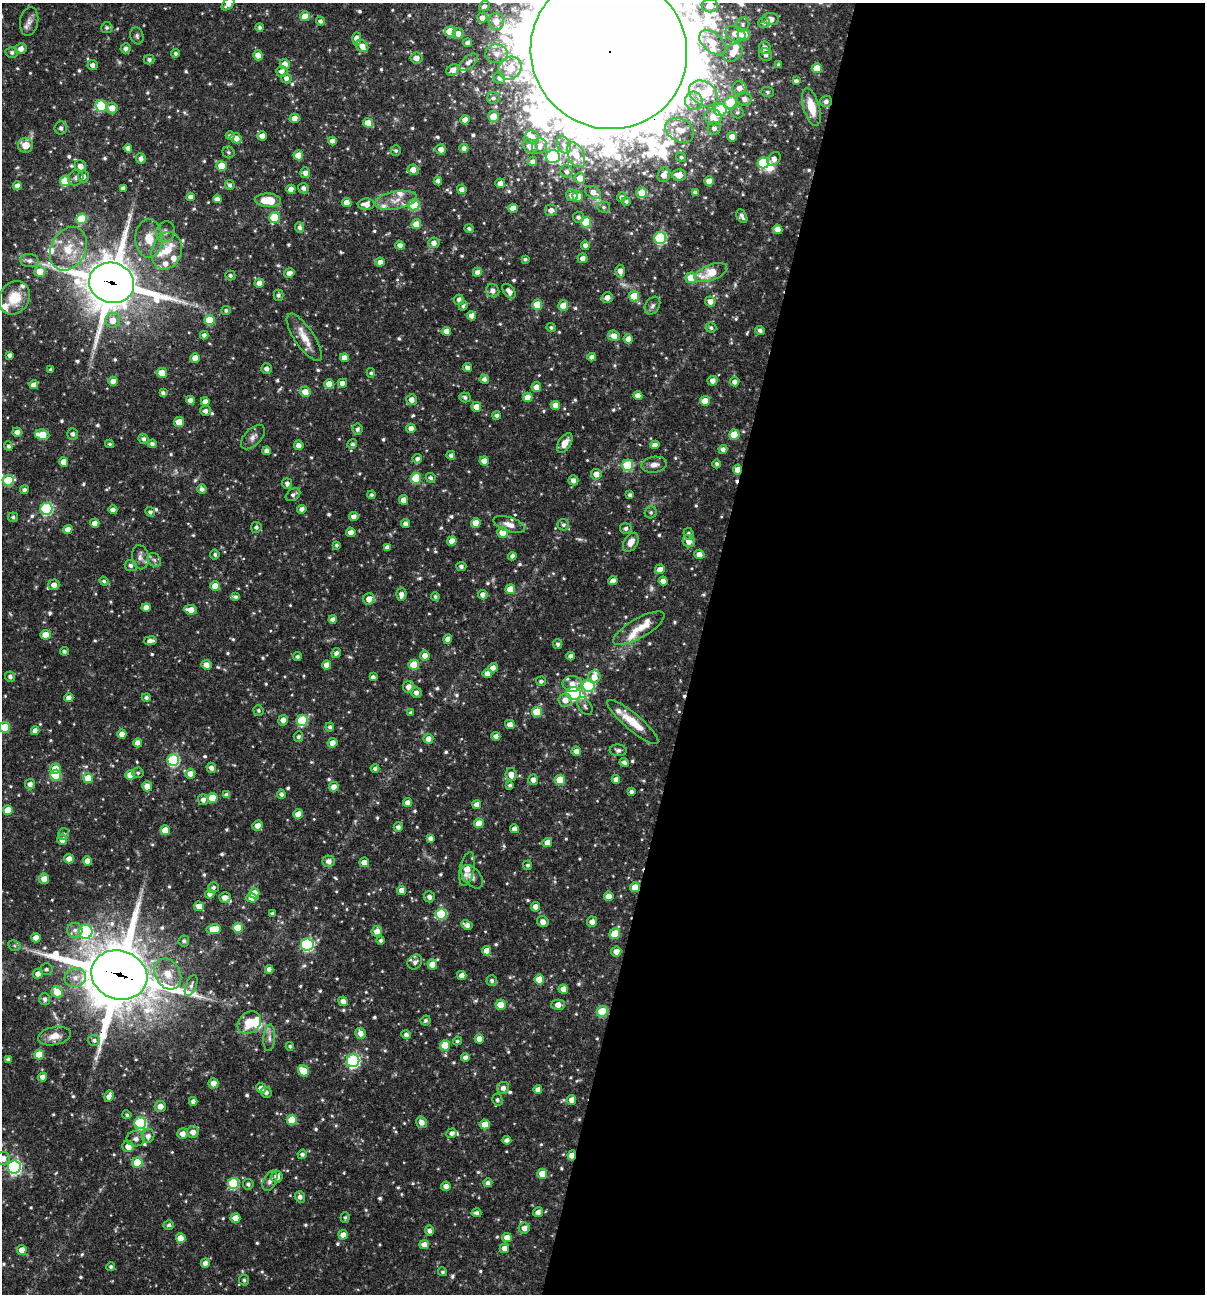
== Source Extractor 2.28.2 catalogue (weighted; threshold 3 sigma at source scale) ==
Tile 12 of 4 x 4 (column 4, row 3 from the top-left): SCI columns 3860-5062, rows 1293-2584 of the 5187 x 5168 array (HDU 1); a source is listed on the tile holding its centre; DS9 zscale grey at full resolution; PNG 1207 x 1296 px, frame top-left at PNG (2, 3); each listed source drawn as its Kron ellipse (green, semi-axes under 4 px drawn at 4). Shown black and unused: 42% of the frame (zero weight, under 3 of 4 exposures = <1% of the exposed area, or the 3 px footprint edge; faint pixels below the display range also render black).
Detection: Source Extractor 2.28.2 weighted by HDU 2 'WHT'; one run over the whole footprint, this tile lists its part. Background 0.064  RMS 0.0036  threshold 0.0161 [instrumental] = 3 sigma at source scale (4.5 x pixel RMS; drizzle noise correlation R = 1.50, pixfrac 1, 0.05/0.05 arcsec/px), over >= 5 px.
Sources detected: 754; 4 too faint to see at this stretch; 2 inside a brighter object's white glare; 2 cosmic-ray / hot-pixel residue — neither listed nor drawn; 30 inside a brighter listed object's ellipse — not listed separately; of the other 716, all 500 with FLUX_AUTO >= 0.693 (the completeness limit of this list) listed and drawn (216 fainter detections not listed), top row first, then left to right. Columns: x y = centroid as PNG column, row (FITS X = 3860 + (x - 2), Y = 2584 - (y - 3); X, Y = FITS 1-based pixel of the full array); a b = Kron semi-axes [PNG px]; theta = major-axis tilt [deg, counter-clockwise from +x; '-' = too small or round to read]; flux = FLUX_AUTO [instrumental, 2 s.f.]
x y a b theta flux
228 4 7 4 45 2.1
484 6 5 4 - 1.2
710 6 8 6 1 3.3
305 16 5 5 - 3.4
482 18 5 5 - 2.3
770 19 8 6 -2 2.8
29 21 14 9 80 2.3
320 21 4 4 - 1.1
496 21 8 7 - 3.8
764 23 6 5 - 1
743 24 7 6 - 0.97
260 27 4 4 - 0.85
107 28 5 5 - 0.87
450 32 5 5 - 14
458 33 5 5 - 2.4
735 34 10 7 -19 3.7
744 35 6 5 - 6.8
137 36 8 6 -74 0.96
357 39 7 4 -89 3.6
712 42 15 9 -41 5.7
468 43 4 4 - 1.6
362 46 6 5 - 2.8
126 48 5 5 - 1.4
765 48 6 6 - 2.4
21 49 6 5 - 2.5
609 51 79 77 -38 16000
12 52 6 5 - 1.2
733 52 11 8 44 4.9
175 53 4 4 - 0.83
496 54 11 9 -1 2.8
258 55 5 4 - 3
766 55 7 6 - 1.3
416 58 6 5 - 2.6
149 60 5 5 - 0.9
468 62 11 6 43 1.9
285 64 5 5 - 2.5
92 65 5 5 - 1.5
778 65 4 4 - 0.7
510 68 12 11 - 6.1
817 68 5 5 - 6.5
453 70 7 5 32 2.8
282 71 6 5 - 1.9
286 78 5 5 - 1.5
499 78 6 5 - 1.1
796 81 4 3 - 1.2
739 88 7 7 - 3.1
767 92 6 5 - 0.88
703 93 15 11 -34 9.8
493 98 6 6 - 1.1
744 99 7 7 - 2.3
694 101 9 9 - 2.4
826 101 6 5 - 1.4
730 102 6 6 - 11
101 106 6 5 - 19
811 107 19 8 -74 7.7
112 108 6 5 - 3.7
720 110 6 6 - 29
737 112 6 5 - 0.87
493 116 5 5 - 5.3
713 117 9 8 - 4.8
294 118 5 4 - 2.8
465 120 5 4 - 2.5
368 123 5 4 - 6
61 128 6 6 - 1.4
714 128 6 6 - 1.7
680 130 15 11 -29 4.9
230 136 4 4 - 1
262 136 5 4 - 2.4
532 137 7 7 - 3.9
732 137 5 5 - 4.1
236 138 6 5 - 2.5
332 141 4 4 - 2.3
26 145 7 7 - 4.8
564 145 9 6 -63 1.6
530 146 8 6 -41 3.4
539 146 8 7 - 3.3
128 148 4 4 - 2.3
464 148 4 4 - 1.6
441 149 5 5 - 2.3
396 151 5 5 - 0.8
228 152 6 5 - 0.85
298 155 5 5 - 4.5
576 155 13 8 -67 5.2
553 157 7 6 - 38
681 157 5 4 - 0.7
141 159 5 4 - 1.7
774 159 7 5 46 2.1
532 161 4 4 - 1.3
763 163 5 5 - 21
80 166 6 5 - 2.2
221 166 5 5 - 6.9
413 170 5 5 - 3
567 171 6 6 - 1.1
305 173 5 5 - 2.2
664 175 7 6 - 2.8
679 175 7 5 -3 3.9
83 176 6 5 - 1.8
76 178 8 7 - 1.4
580 178 5 5 - 3.1
65 181 5 5 - 10
438 181 4 4 - 2.1
709 181 5 4 - 3.2
500 183 5 5 - 2.3
230 185 5 4 - 1.1
17 186 4 4 - 2.1
123 188 4 4 - 1.4
303 188 5 5 - 1.4
291 189 4 4 - 2.7
462 189 5 4 - 2.1
593 192 8 6 -26 2.9
695 192 4 3 - 0.99
642 193 5 5 - 5.8
572 195 6 5 - 3.2
578 196 5 5 - 3.6
191 197 4 4 - 2.3
622 197 5 4 - 1.3
217 199 4 4 - 2.2
268 200 13 7 -2 8.2
396 200 21 9 10 4.8
626 201 4 4 - 0.88
347 203 5 4 - 3.6
366 204 8 5 2 3.1
414 205 6 5 - 19
604 207 6 5 - 0.84
513 208 5 4 - 3.2
551 210 6 6 - 2.3
742 216 7 5 -63 1.3
274 217 5 5 - 12
578 217 5 5 - 1.3
82 219 5 5 - 15
586 222 5 5 - 13
416 224 5 5 - 6
300 227 5 4 - 1.1
469 229 5 4 - 0.98
778 229 5 4 - 3.2
165 232 10 9 - 2.1
149 238 19 13 -88 7
660 238 6 6 - 34
434 243 5 5 - 2.2
400 245 5 4 - 1.8
585 245 4 4 - 1.6
68 249 23 17 63 11
167 251 19 15 71 7.4
583 258 5 5 - 2.1
525 259 3 3 - 0.71
29 261 9 6 -6 1.5
380 262 4 4 - 2.2
40 271 5 5 - 5.9
620 271 6 4 -84 2.4
477 272 4 4 - 2.2
289 273 5 4 - 1.9
711 273 17 7 20 10
230 275 5 5 - 0.88
691 278 5 5 - 7.5
112 283 23 20 -17 1700
259 283 5 4 - 2.6
493 291 7 6 - 1.6
509 291 8 5 -49 2.1
278 295 5 5 - 1
634 296 5 5 - 10
14 298 17 14 57 8.8
607 298 6 5 - 2.5
459 300 5 5 - 1.5
710 301 5 5 - 2.5
537 305 5 5 - 9.3
463 306 5 4 - 0.78
563 306 5 5 - 4.7
652 306 10 7 57 1.2
226 310 5 4 - 0.91
471 316 4 4 - 2.4
113 320 7 7 - 4
209 320 5 5 - 9.5
551 327 5 4 - 0.81
711 328 5 5 - 0.86
760 330 5 4 - 1.2
446 331 4 4 - 2.8
204 335 4 4 - 1.4
614 336 6 5 - 3.1
304 337 28 9 -56 5.7
628 339 5 4 - 2.8
10 355 4 4 - 1.3
592 357 4 4 - 1.5
195 358 5 4 - 4
344 358 4 4 - 3
468 368 4 4 - 1.9
267 369 5 5 - 1.6
51 370 4 3 - 0.9
162 373 5 5 - 5.3
371 373 5 4 - 0.72
484 379 4 4 - 1.3
113 381 5 4 - 2.8
713 381 5 5 - 2.2
735 382 5 4 - 1.6
342 383 4 4 - 2.2
329 384 5 4 - 4.6
34 385 4 4 - 2.5
536 387 5 5 - 2.8
305 392 5 5 - 4.1
163 393 4 4 - 1.1
638 396 4 4 - 2.8
465 397 5 5 - 1
528 397 5 4 - 4.3
190 400 4 4 - 2.2
412 400 5 5 - 2.3
705 401 5 5 - 5.2
205 402 4 4 - 2.4
555 405 4 4 - 3
476 407 5 5 - 3.2
205 411 5 5 - 1.5
497 415 4 4 - 1.1
179 422 5 5 - 6.5
411 428 4 4 - 2.3
357 429 6 5 - 1.2
17 432 5 4 - 2.2
73 434 6 5 - 1.2
42 435 7 5 -9 8.4
734 435 5 5 - 10
253 437 15 8 46 2
143 439 5 5 - 1.3
565 443 11 6 57 3.3
110 444 4 4 - 0.72
152 444 4 4 - 1.3
352 444 5 5 - 0.91
299 445 5 5 - 2.3
655 445 4 4 - 2.3
8 446 5 4 - 0.86
723 449 4 4 - 1.5
267 451 4 4 - 1.9
451 455 4 4 - 1.1
417 459 5 4 - 1.2
484 461 4 4 - 3
63 462 5 4 - 3
717 464 4 3 - 0.82
628 465 5 5 - 21
654 465 13 8 9 2.6
738 470 5 4 - 3.2
596 474 5 5 - 2.8
416 478 5 5 - 13
431 478 5 5 - 0.94
8 480 5 5 - 17
573 480 5 5 - 1.8
287 483 5 5 - 1.5
202 489 5 4 - 1.5
24 490 4 4 - 1.2
293 495 8 5 37 1.2
371 495 4 4 - 0.77
630 495 4 4 - 1
403 500 5 4 - 2.4
46 509 6 6 - 37
302 509 4 4 - 1.9
113 510 4 4 - 1.7
150 512 5 4 - 1.1
651 512 6 5 - 0.79
13 517 5 5 - 0.84
354 517 4 4 - 2.1
95 523 5 4 - 2.3
476 523 5 5 - 5.7
406 524 4 4 - 1.6
509 524 16 7 -18 3.1
563 525 6 5 - 0.93
256 527 5 5 - 1
626 528 6 5 - 1.1
68 530 4 4 - 2.8
351 532 5 4 - 2.3
503 532 5 5 - 6.6
689 534 6 5 - 0.89
452 541 5 4 - 3.5
689 541 6 6 - 2.8
631 542 10 7 58 3
336 545 4 4 - 0.69
387 547 4 4 - 1.8
215 554 5 4 - 0.79
699 554 5 4 - 3.1
512 556 4 4 - 1.1
140 557 12 8 -80 1.9
154 560 8 6 -45 1.1
131 565 6 5 - 1.1
461 566 5 4 - 1.2
660 569 5 4 - 3
104 581 5 4 - 0.73
613 581 4 4 - 1.9
663 581 4 4 - 2.8
54 585 5 5 - 2.5
215 586 5 5 - 6.7
510 589 5 5 - 5.9
401 594 6 5 - 1.9
483 595 5 4 - 1.9
435 596 4 4 - 0.92
236 597 4 4 - 0.91
369 599 6 5 - 2.9
146 607 4 4 - 2.4
191 610 6 4 -8 3.8
333 619 4 4 - 1.7
639 628 29 9 30 6.1
45 635 5 5 - 4.4
448 639 4 4 - 2.5
150 641 6 4 9 2
558 644 5 4 - 0.99
64 651 4 4 - 0.76
336 653 5 4 - 1.1
425 655 5 5 - 2.8
297 656 4 4 - 0.81
571 656 4 4 - 1.5
206 665 5 4 - 2.7
327 665 4 4 - 3.1
414 665 5 5 - 9.2
493 668 5 4 - 2.5
487 673 5 4 - 2.3
10 677 5 4 - 1.2
373 677 4 4 - 1.2
594 677 6 6 - 3.1
541 681 5 4 - 1
572 684 10 8 -2 3.1
589 686 6 6 - 33
409 687 6 5 - 2.4
416 692 5 5 - 1.7
573 694 7 6 - 63
146 697 4 4 - 0.96
69 698 4 4 - 2.2
565 700 6 6 - 2.7
585 706 10 6 -57 1.1
258 710 5 5 - 0.8
537 712 5 5 - 11
411 713 4 3 - 0.86
283 720 5 5 - 2
302 720 5 5 - 21
633 722 32 8 -40 9.2
510 725 5 4 - 2.4
5 727 5 5 - 11
330 727 4 4 - 1
35 731 4 4 - 2
122 734 4 4 - 3
496 736 4 4 - 2.2
298 737 5 4 - 0.88
428 739 5 5 - 2.5
138 743 4 4 - 2.3
333 743 5 4 - 2.6
618 750 8 6 -5 1
576 751 4 4 - 2.1
173 760 6 6 - 36
624 762 4 4 - 1.3
55 768 5 5 - 4.3
211 768 5 5 - 1.8
375 768 4 4 - 1.1
138 773 6 5 - 0.71
190 774 5 5 - 2.8
511 774 6 5 - 2.8
56 775 5 5 - 15
130 775 5 4 - 4.7
88 778 5 5 - 6.6
616 779 4 4 - 2
533 780 5 5 - 2.2
560 780 5 5 - 11
30 784 5 5 - 2
510 785 4 3 - 0.83
147 786 5 5 - 3.4
334 787 5 4 - 2.8
631 792 4 3 - 1
281 794 4 4 - 1.1
227 795 4 4 - 1.8
212 798 5 5 - 7.1
203 800 5 5 - 1.7
408 803 4 4 - 2.7
477 805 4 4 - 2.7
8 810 5 5 - 6.5
298 814 5 5 - 4.9
479 823 5 5 - 5.6
258 826 5 4 - 2.5
398 827 4 4 - 1.4
515 829 4 4 - 2.4
165 830 5 5 - 6.4
63 834 6 5 - 0.91
430 838 4 4 - 1.4
62 840 5 5 - 2.4
547 843 5 4 - 3.2
69 859 5 4 - 2.7
87 861 4 4 - 2.7
329 861 6 6 - 2.1
364 862 5 4 - 2.7
528 865 5 4 - 0.8
467 869 17 7 78 4.9
472 877 14 8 -49 2
44 879 5 5 - 2.9
213 887 5 5 - 1
635 887 5 5 - 5.5
402 890 4 4 - 3.4
254 893 5 5 - 6.4
210 894 5 4 - 2.2
609 896 5 4 - 4.5
225 897 6 5 - 2.5
429 897 5 5 - 1.5
251 898 5 4 - 4.6
199 906 5 4 - 3.3
535 907 5 4 - 2.5
272 913 4 3 - 0.9
441 914 5 5 - 19
543 922 6 5 - 2.2
592 922 5 5 - 2.4
467 925 6 4 -29 1.9
238 928 5 5 - 9.9
214 929 7 5 9 7.4
75 930 8 7 - 1.6
377 931 5 5 - 2.6
86 932 7 6 - 41
615 934 5 5 - 11
36 938 4 4 - 3.3
381 940 4 4 - 0.92
184 941 5 5 - 0.97
307 944 6 6 - 47
14 946 6 5 - 0.76
487 951 4 4 - 3.8
616 951 5 5 - 2.4
415 962 8 6 45 1.1
432 964 5 5 - 5.6
46 969 6 6 - 0.85
269 969 4 4 - 2.1
38 974 5 5 - 2.3
168 974 16 12 -60 5.8
119 975 28 24 -19 2900
462 975 5 4 - 2.4
75 978 11 9 21 3.2
539 979 5 5 - 7.1
492 981 5 5 - 1
191 985 11 5 69 1.3
563 989 4 4 - 2.7
57 992 6 5 - 7.9
45 999 6 5 - 1.4
343 1001 5 4 - 2.3
500 1005 5 5 - 5.9
558 1005 7 5 0 3
602 1011 5 5 - 15
425 1020 5 4 - 0.83
249 1023 13 10 42 8
361 1033 5 5 - 2.5
406 1035 5 4 - 1.2
54 1036 16 9 11 4.3
269 1038 13 6 86 1.7
479 1039 4 4 - 3.2
94 1040 6 5 - 1.1
457 1041 4 4 - 0.78
445 1045 5 5 - 8.5
290 1046 4 4 - 0.82
39 1055 5 5 - 7.3
465 1058 4 4 - 2.2
8 1059 4 4 - 1.3
353 1061 6 6 - 62
303 1071 6 5 - 10
43 1077 4 4 - 2.1
213 1083 5 5 - 2.7
261 1088 5 5 - 2.3
503 1088 6 6 - 2
538 1090 4 4 - 2.4
266 1092 5 5 - 1.3
109 1096 6 4 71 2.2
497 1100 6 5 - 0.88
571 1100 5 4 - 2.3
193 1101 4 4 - 1.6
160 1106 5 5 - 2.6
127 1115 4 4 - 0.72
292 1120 5 5 - 11
422 1122 6 5 - 2.4
140 1123 6 6 - 29
485 1124 5 5 - 5.4
193 1132 6 5 - 2.6
452 1133 5 4 - 1.5
183 1134 5 5 - 2.4
148 1136 7 6 - 1.8
136 1139 9 7 -5 1.5
507 1140 4 4 - 1.9
128 1146 6 5 - 3.4
302 1154 5 4 - 0.99
572 1155 5 4 - 6.1
3 1158 6 6 - 2.6
137 1162 5 5 - 11
14 1167 6 6 - 86
542 1174 5 5 - 6.5
277 1177 6 5 - 2.5
270 1181 11 6 64 1.7
233 1183 5 5 - 24
488 1183 4 4 - 1.2
248 1184 5 5 - 1
446 1186 4 4 - 2.2
300 1197 6 5 - 1.6
538 1212 5 5 - 1.6
476 1213 5 4 - 0.96
345 1217 5 4 - 0.7
235 1218 5 5 - 3.7
169 1225 5 4 - 0.95
524 1228 5 5 - 2.3
429 1230 5 4 - 1.4
343 1235 5 4 - 2.8
181 1238 5 5 - 6.3
507 1238 5 4 - 3.2
424 1245 5 4 - 3
504 1248 5 4 - 2.4
22 1250 5 5 - 3.8
205 1263 4 4 - 2
111 1267 4 4 - 0.89
442 1272 4 4 - 0.72
244 1280 5 5 - 0.73
Overlapping masked pixels (flux is a lower limit): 6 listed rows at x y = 609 51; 112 283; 738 470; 635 887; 119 975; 572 1155
Isophote crosses this tile's border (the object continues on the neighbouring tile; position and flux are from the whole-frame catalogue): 4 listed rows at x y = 228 4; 609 51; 5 727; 3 1158